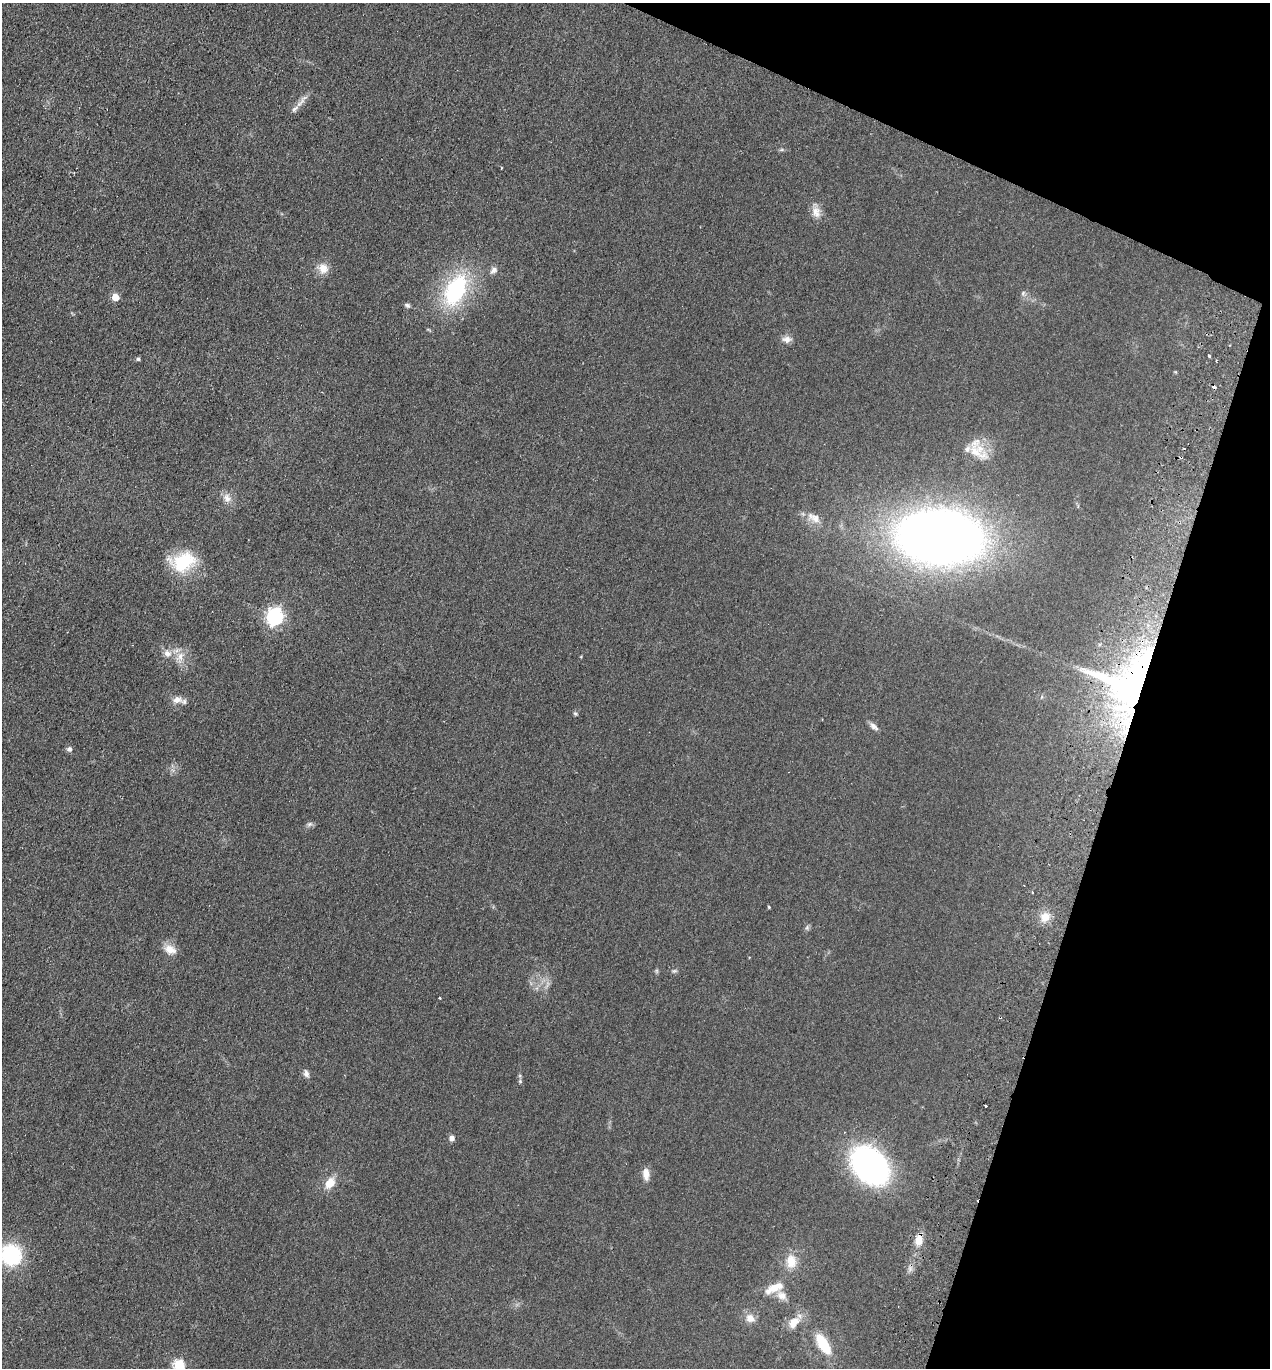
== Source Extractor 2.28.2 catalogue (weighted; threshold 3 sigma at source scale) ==
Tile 8 of 4 x 4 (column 4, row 2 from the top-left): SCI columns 3997-5264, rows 2757-4122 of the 5585 x 5513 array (HDU 1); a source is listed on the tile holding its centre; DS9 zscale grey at full resolution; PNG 1272 x 1370 px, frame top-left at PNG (2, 3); no overlay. Shown black and unused: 16% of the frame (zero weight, under 2 of 3 exposures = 3% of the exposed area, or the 3 px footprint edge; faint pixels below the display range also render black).
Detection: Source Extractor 2.28.2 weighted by HDU 2 'WHT'; one run over the whole footprint, this tile lists its part. Background 0.0489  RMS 0.0093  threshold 0.0417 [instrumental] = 3 sigma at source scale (4.5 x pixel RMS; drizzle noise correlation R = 1.50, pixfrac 1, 0.05/0.05 arcsec/px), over >= 5 px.
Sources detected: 52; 4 cosmic-ray / hot-pixel residue — not listed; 3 inside a brighter listed object's ellipse — not listed separately; the other 45 listed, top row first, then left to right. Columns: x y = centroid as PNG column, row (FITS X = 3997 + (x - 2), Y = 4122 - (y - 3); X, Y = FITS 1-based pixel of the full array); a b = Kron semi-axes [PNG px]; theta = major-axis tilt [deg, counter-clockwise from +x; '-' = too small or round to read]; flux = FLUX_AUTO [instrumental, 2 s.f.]
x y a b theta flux
295 109 13 6 44 4.3
816 212 16 11 -70 8.1
323 268 13 12 - 9.4
494 270 9 8 - 4
456 290 38 21 64 95
1023 293 7 4 47 1.7
115 297 5 5 - 16
407 305 8 5 -27 2.2
786 339 12 9 -3 5.1
1209 355 3 3 - 3
138 359 4 4 - 1.9
975 451 37 11 -25 16
227 498 13 9 -64 6.4
814 518 22 11 -29 10
940 537 51 31 -4 1300
183 562 30 21 15 46
275 616 7 6 - 310
167 653 11 9 -34 6.3
180 656 14 8 85 7.5
1127 683 67 56 32 300
177 700 15 10 -1 7.3
575 714 6 5 - 1.4
874 726 12 6 -40 4.2
69 749 7 7 - 2.3
309 824 9 5 27 2.4
769 907 3 3 - 1.6
1045 917 14 12 29 10
807 927 7 5 48 1.7
170 949 17 11 -29 9.3
674 971 7 5 11 1.5
440 998 3 2 - 1.1
306 1073 11 7 -70 3.3
520 1081 5 5 - 1.2
452 1138 6 6 - 3.7
870 1165 32 23 -44 260
646 1174 15 8 -85 7.3
330 1183 13 9 56 13
919 1240 13 9 85 10
11 1255 22 21 - 64
791 1261 15 12 89 14
774 1288 19 11 25 14
750 1318 11 9 -29 8
794 1322 16 11 50 12
823 1344 20 8 -58 35
179 1365 6 5 - 72
Overlapping masked pixels (flux is a lower limit): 2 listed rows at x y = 1127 683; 919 1240
Isophote crosses this tile's border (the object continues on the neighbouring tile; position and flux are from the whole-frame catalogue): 2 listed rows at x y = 11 1255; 179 1365